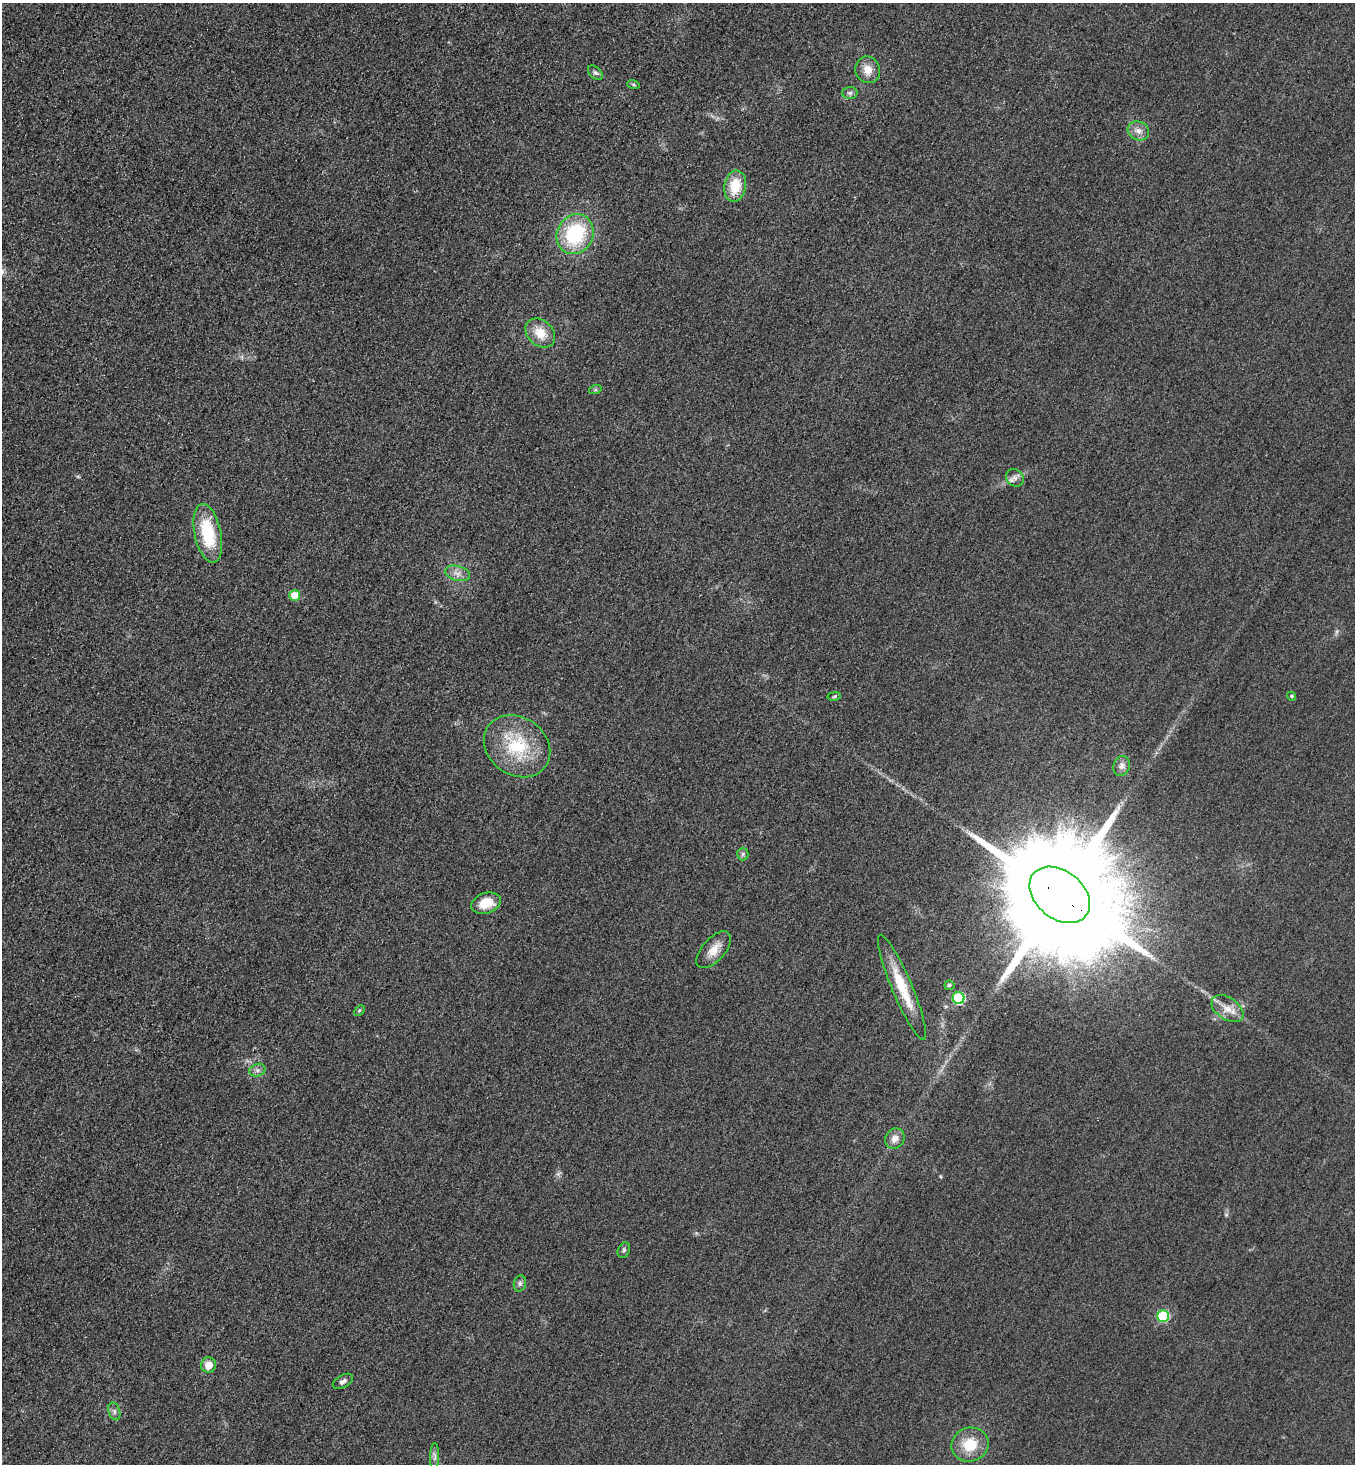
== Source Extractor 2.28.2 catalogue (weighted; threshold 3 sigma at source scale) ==
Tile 11 of 4 x 4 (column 3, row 3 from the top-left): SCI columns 3027-4379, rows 1491-2952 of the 5912 x 5905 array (HDU 1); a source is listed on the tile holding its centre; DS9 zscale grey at full resolution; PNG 1357 x 1466 px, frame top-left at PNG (2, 3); each listed source drawn as its Kron ellipse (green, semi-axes under 4 px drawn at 4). Shown black and unused: <1% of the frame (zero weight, under 3 of 4 exposures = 3% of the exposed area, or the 3 px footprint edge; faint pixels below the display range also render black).
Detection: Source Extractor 2.28.2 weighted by HDU 2 'WHT'; one run over the whole footprint, this tile lists its part. Background 0.0785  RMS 0.017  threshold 0.0781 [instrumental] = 3 sigma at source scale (4.5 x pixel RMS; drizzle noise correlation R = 1.50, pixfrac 1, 0.05/0.05 arcsec/px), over >= 5 px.
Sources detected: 36; all 36 listed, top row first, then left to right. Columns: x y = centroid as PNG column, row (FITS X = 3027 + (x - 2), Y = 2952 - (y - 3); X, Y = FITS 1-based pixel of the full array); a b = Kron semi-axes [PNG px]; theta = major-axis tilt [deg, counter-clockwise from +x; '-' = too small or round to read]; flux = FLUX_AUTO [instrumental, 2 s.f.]
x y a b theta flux
868 70 13 12 - 19
595 73 9 5 -43 4.3
633 84 6 4 -19 2.6
850 93 7 6 - 4.7
1138 131 11 9 -25 12
735 186 16 11 80 45
575 234 20 18 65 130
540 333 16 12 -43 30
595 390 6 4 18 2.7
1015 478 9 8 - 8
208 533 30 13 -78 93
457 573 13 7 -15 11
295 595 5 5 - 33
834 696 7 3 9 2.1
1292 696 5 4 - 2.5
517 746 35 29 -35 110
1122 766 10 8 74 8
743 854 6 6 - 3.9
1060 895 34 24 -39 86000
486 903 15 10 19 34
714 950 22 11 48 22
949 985 5 5 - 3.7
902 987 57 10 -67 61
958 998 6 6 - 140
1227 1009 18 11 -34 21
359 1010 6 4 45 2.2
257 1070 8 6 20 6.3
895 1139 10 9 - 12
624 1250 8 6 69 3.8
520 1283 8 6 75 4.9
1163 1316 6 5 - 120
209 1365 7 7 - 20
343 1381 11 6 30 6.3
114 1411 9 5 -72 5.2
970 1445 19 17 19 48
434 1457 13 4 89 5.6
Overlapping masked pixels (flux is a lower limit): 1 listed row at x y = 1060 895